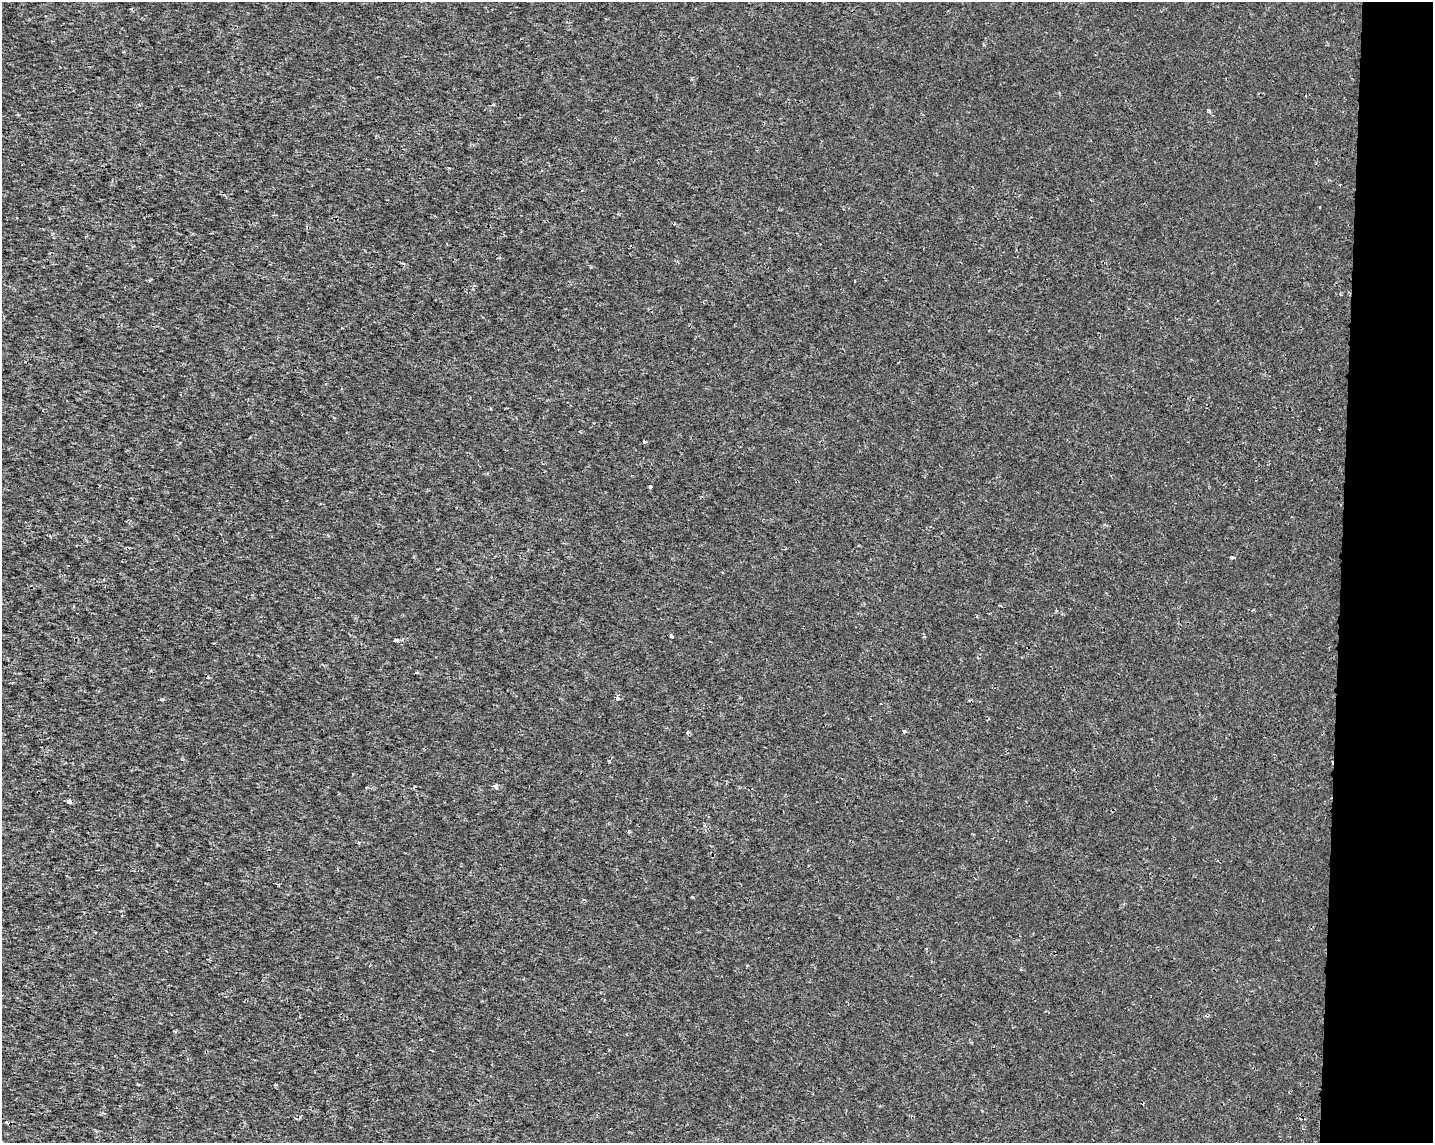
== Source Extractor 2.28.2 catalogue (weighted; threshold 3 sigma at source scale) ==
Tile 9 of 3 x 4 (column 3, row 3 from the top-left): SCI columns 3088-4518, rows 1148-2288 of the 4801 x 4569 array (HDU 1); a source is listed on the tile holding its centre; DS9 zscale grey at full resolution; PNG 1435 x 1145 px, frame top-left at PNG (2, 2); no overlay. Shown black and unused: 6% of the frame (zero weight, under 2 of 3 exposures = <1% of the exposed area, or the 3 px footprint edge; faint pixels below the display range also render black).
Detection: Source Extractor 2.28.2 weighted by HDU 2 'WHT'; one run over the whole footprint, this tile lists its part. Background 1.43e-04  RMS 0.0016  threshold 0.00703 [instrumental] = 3 sigma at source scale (4.5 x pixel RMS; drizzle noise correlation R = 1.50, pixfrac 1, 0.0396/0.0396 arcsec/px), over >= 5 px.
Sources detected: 19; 4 cosmic-ray / hot-pixel residue — not listed; the other 15 listed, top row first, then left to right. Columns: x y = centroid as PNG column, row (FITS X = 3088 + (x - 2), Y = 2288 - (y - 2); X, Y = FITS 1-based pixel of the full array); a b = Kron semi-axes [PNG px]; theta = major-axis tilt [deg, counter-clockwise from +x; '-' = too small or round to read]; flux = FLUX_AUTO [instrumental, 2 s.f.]
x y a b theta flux
1208 110 4 3 - 0.24
644 442 4 3 - 0.27
650 487 3 3 - 0.45
1232 557 4 3 - 0.43
1000 605 5 2 - 0.16
1057 610 4 3 - 0.17
977 616 4 3 - 0.18
671 636 4 3 - 0.29
396 640 4 3 - 0.68
416 673 5 3 - 0.15
617 698 5 5 - 0.42
904 731 5 4 - 0.32
496 786 5 3 - 0.73
69 801 4 3 - 0.99
693 897 3 3 - 0.15
Overlapping masked pixels (flux is a lower limit): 1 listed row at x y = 69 801